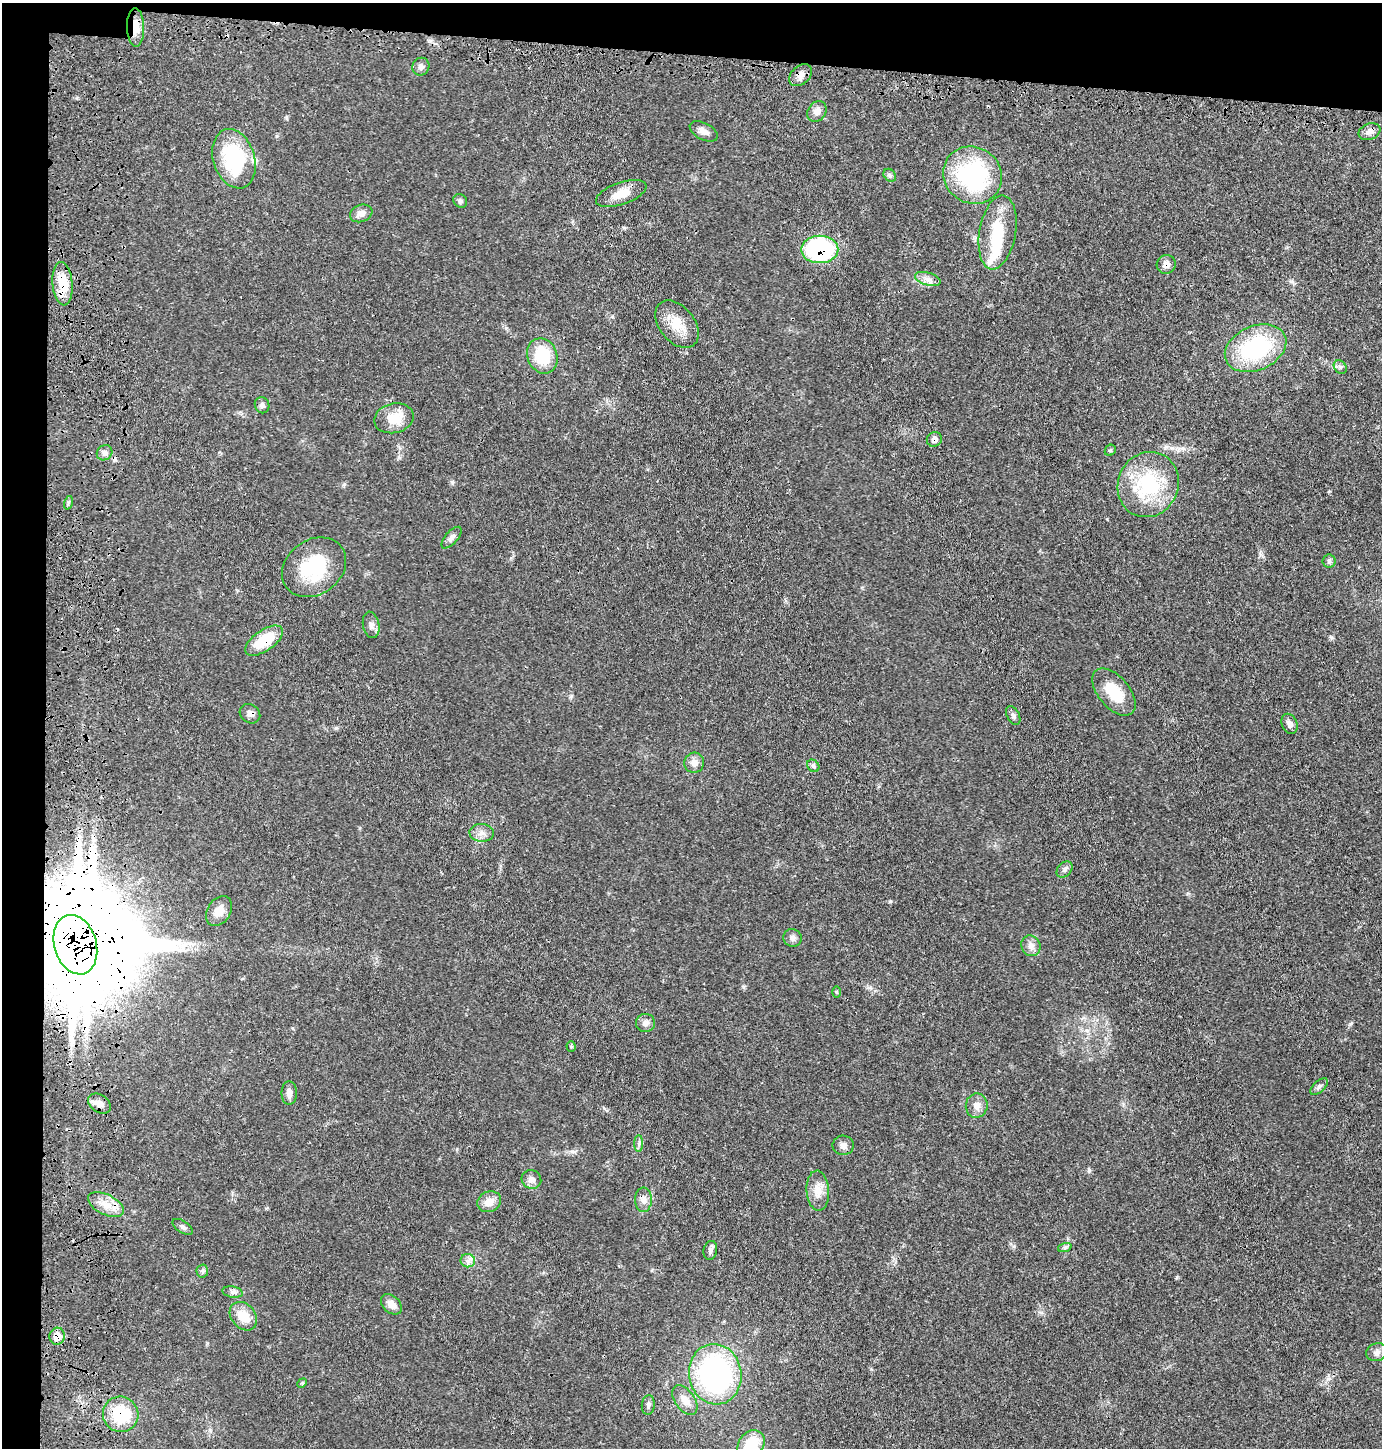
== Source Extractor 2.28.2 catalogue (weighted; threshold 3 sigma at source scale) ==
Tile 1 of 3 x 3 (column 1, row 1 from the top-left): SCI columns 189-1568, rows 2967-4412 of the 4555 x 4451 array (HDU 1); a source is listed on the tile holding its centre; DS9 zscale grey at full resolution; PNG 1384 x 1450 px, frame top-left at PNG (2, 3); each listed source drawn as its Kron ellipse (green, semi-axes under 4 px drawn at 4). Shown black and unused: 7% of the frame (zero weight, under 3 of 4 exposures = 7% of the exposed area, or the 3 px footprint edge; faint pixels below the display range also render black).
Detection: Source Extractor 2.28.2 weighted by HDU 2 'WHT'; one run over the whole footprint, this tile lists its part. Background 0.0264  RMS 0.0028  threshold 0.0127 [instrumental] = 3 sigma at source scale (4.5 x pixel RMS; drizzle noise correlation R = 1.50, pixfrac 1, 0.05/0.05 arcsec/px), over >= 5 px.
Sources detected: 83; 1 inside a brighter object's white glare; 4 cosmic-ray / hot-pixel residue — neither listed nor drawn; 3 inside a brighter listed object's ellipse — not listed separately; the other 75 listed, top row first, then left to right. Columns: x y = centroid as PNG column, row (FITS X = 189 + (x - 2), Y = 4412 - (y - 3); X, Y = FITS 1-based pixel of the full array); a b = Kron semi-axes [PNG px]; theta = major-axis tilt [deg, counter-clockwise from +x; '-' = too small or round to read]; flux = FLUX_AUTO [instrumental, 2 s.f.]
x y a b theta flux
135 27 19 8 -89 3.6
421 67 9 8 - 0.97
800 75 13 9 42 1.8
817 111 11 9 52 1.8
704 131 15 8 -28 1.6
1369 132 11 8 22 1.6
234 159 30 20 -72 23
890 175 7 5 -46 0.58
973 175 30 28 -35 34
621 194 26 11 19 4.8
460 201 7 6 - 0.77
361 213 11 8 21 1.7
998 232 37 18 80 12
820 249 18 13 1 41
1166 264 10 9 - 1.6
928 279 13 6 -16 1.6
63 284 22 10 -85 8.8
677 324 27 17 -52 6.2
1256 348 32 22 23 28
542 356 18 15 -69 11
1340 367 7 6 - 0.71
262 405 8 7 - 0.88
394 418 20 14 14 6
934 439 8 7 - 1.2
1110 450 6 5 - 0.44
105 453 8 7 - 1.1
1148 485 33 30 66 21
68 503 7 4 72 0.47
451 538 13 6 49 1.1
1329 561 6 6 - 0.69
314 567 34 27 36 18
371 625 13 8 -78 1.3
264 641 22 10 35 9.5
1114 692 28 15 -50 8
250 714 11 9 -35 1.3
1013 715 10 6 -63 0.81
1289 724 10 7 -67 1.3
694 763 10 10 - 2
813 766 7 5 -46 0.57
482 833 12 9 -3 1.8
1064 869 9 7 48 0.91
219 911 16 11 57 3.1
792 938 9 8 - 1.1
75 945 30 21 -73 6300
1031 946 10 9 - 1.7
836 992 5 3 - 0.3
645 1023 9 9 - 1.4
571 1046 5 4 - 0.37
1319 1086 11 5 42 0.79
289 1093 11 7 -90 1.4
99 1103 12 8 -35 1.8
977 1106 12 11 - 2.2
639 1144 8 4 90 0.65
843 1145 10 10 - 1.4
531 1180 10 9 - 1.6
818 1191 20 11 -86 3.3
643 1200 12 8 90 1.7
489 1202 12 10 25 3
106 1205 19 10 -27 3.8
183 1227 11 6 -34 0.83
1065 1247 7 4 19 0.55
710 1250 9 7 79 0.96
468 1261 7 6 - 1.1
202 1271 6 6 - 0.6
233 1292 10 5 -10 0.9
391 1304 12 8 -43 2.2
243 1316 16 12 -48 5.4
57 1336 8 7 - 3.9
1377 1352 10 9 - 1.2
715 1374 30 26 -80 59
302 1383 5 4 - 0.34
685 1400 17 9 -55 2.9
648 1405 10 6 83 0.87
121 1414 18 17 - 13
751 1445 16 12 54 8.6
Overlapping masked pixels (flux is a lower limit): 12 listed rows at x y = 135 27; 800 75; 820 249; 1166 264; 63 284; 934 439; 264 641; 250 714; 75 945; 106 1205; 57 1336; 121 1414
Isophote crosses this tile's border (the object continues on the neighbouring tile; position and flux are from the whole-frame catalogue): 1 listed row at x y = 751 1445
Unlisted compact peaks at least as high as the median listed source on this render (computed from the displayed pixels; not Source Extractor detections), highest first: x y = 1089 1170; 452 482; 890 901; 1331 637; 1177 1277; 1014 1246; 506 328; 336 728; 612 316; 1328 1379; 571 696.